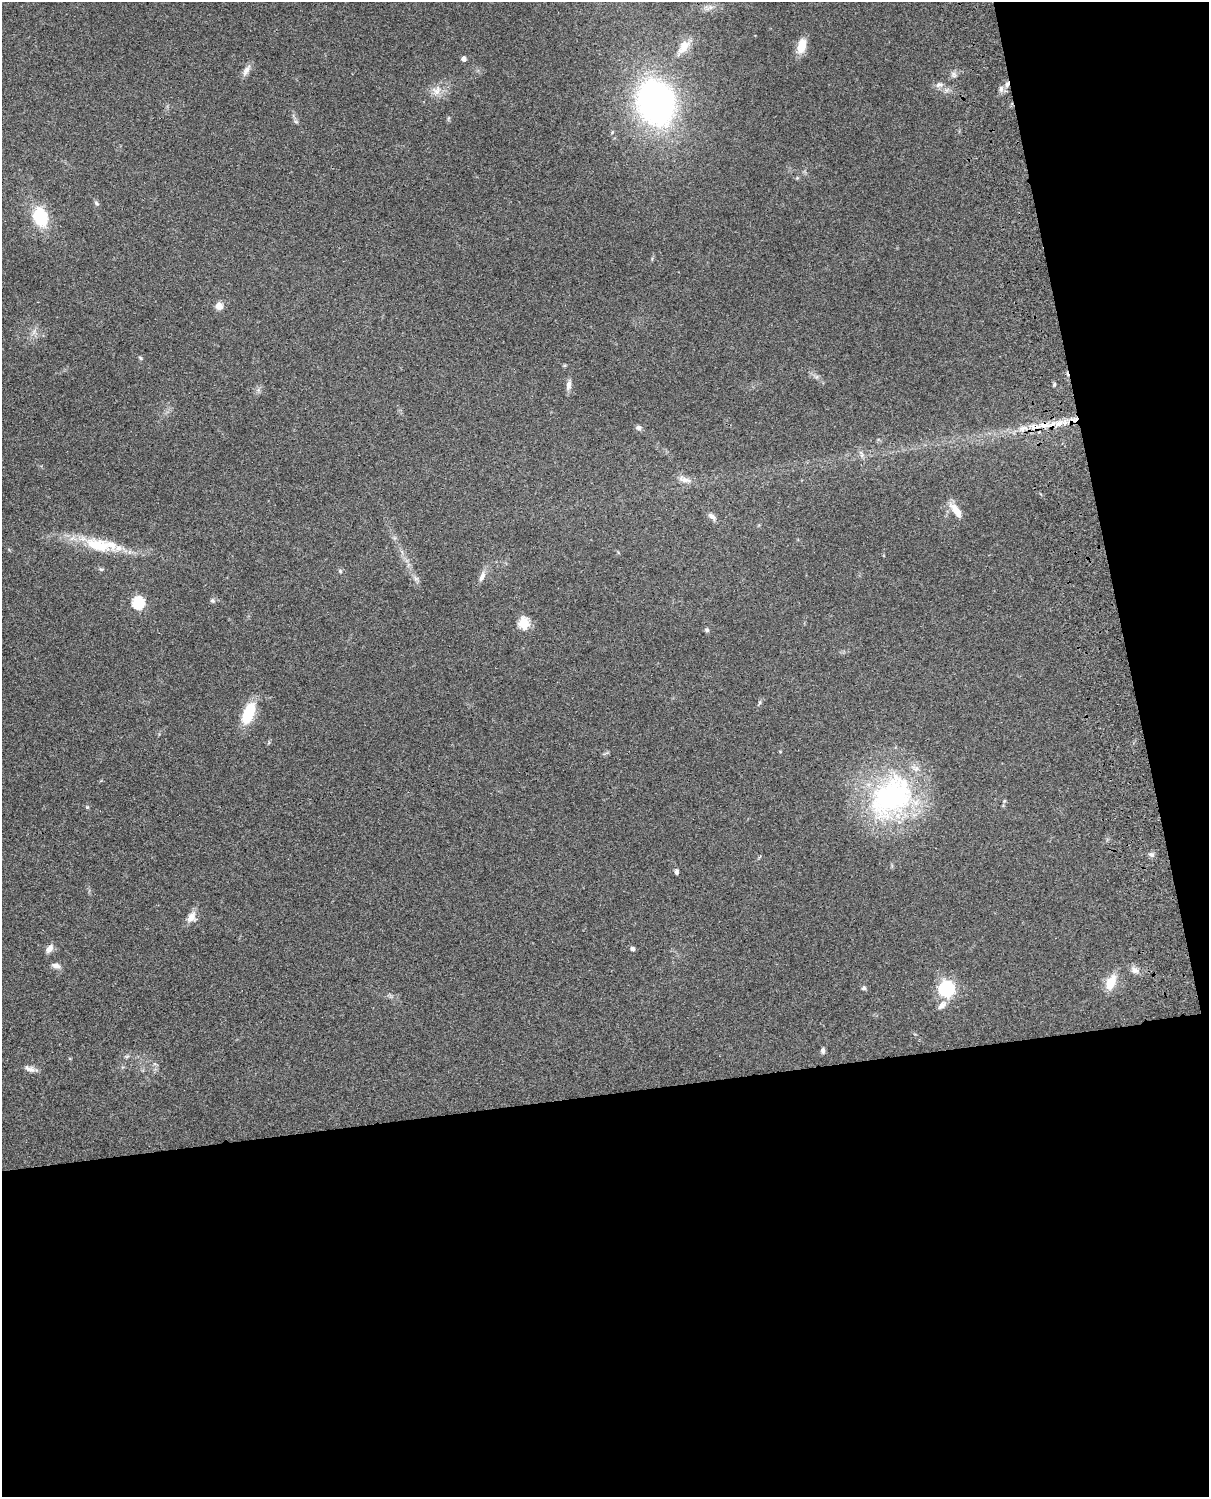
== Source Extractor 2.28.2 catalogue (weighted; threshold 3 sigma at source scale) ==
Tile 12 of 4 x 3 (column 4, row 3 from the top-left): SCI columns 3761-4967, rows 277-1771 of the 5086 x 4924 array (HDU 1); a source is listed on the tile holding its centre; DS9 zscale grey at full resolution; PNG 1211 x 1499 px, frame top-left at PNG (2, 2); no overlay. Shown black and unused: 33% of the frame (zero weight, under 3 of 4 exposures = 6% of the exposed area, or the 3 px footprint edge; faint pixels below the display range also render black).
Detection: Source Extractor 2.28.2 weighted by HDU 2 'WHT'; one run over the whole footprint, this tile lists its part. Background 0.101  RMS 0.0064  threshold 0.0288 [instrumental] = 3 sigma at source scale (4.5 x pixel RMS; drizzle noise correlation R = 1.50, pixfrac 1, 0.05/0.05 arcsec/px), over >= 5 px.
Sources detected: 51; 1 cosmic-ray / hot-pixel residue — not listed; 2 inside a brighter listed object's ellipse — not listed separately; the other 48 listed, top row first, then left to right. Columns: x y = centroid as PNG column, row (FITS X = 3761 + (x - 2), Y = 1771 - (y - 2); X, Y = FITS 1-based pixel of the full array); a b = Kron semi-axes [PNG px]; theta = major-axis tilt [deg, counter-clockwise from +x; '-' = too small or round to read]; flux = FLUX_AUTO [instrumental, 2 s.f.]
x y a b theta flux
710 7 7 5 -45 1.8
684 46 21 11 57 7.4
802 46 19 10 76 9.1
464 59 5 4 - 2.9
246 70 17 7 58 3.5
1007 84 8 5 62 2.5
939 85 11 8 6 2.9
437 91 15 11 58 6.1
656 102 36 29 -72 220
296 122 7 4 -19 0.98
96 203 7 5 -38 1.1
40 217 20 14 -74 28
219 306 9 8 - 4.3
141 358 6 4 -39 0.83
1054 384 6 4 89 0.86
568 385 14 6 80 3.1
1060 423 22 7 14 9.1
638 428 8 7 - 1.6
862 455 9 4 -84 1.6
686 480 16 8 -10 4.2
956 510 20 8 -53 7.8
712 516 12 6 -42 2.7
98 545 37 16 -14 26
101 569 6 3 -18 0.82
340 571 5 4 - 0.77
482 577 15 6 65 3.5
416 578 8 5 -29 1.7
212 601 7 6 - 1.3
138 603 6 6 - 65
524 623 6 5 - 44
707 630 6 5 - 1.2
248 713 25 12 69 21
892 797 66 47 44 120
1004 801 6 4 71 0.77
1151 854 8 6 -23 1.9
677 872 7 5 -90 1.4
191 917 16 10 63 5
49 949 12 7 53 3.4
632 949 6 5 - 1.4
56 966 12 6 -13 2.6
1135 970 10 9 - 3.3
1111 982 22 11 66 10
864 988 6 5 - 1.2
946 989 7 6 - 170
942 1005 12 7 45 3.8
823 1051 7 5 -82 1.8
127 1056 7 4 18 0.98
30 1069 16 7 -18 3.3
Overlapping masked pixels (flux is a lower limit): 2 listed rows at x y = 1007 84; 1060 423
Unlisted compact peaks at least as high as the median listed source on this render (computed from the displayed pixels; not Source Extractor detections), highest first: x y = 87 807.